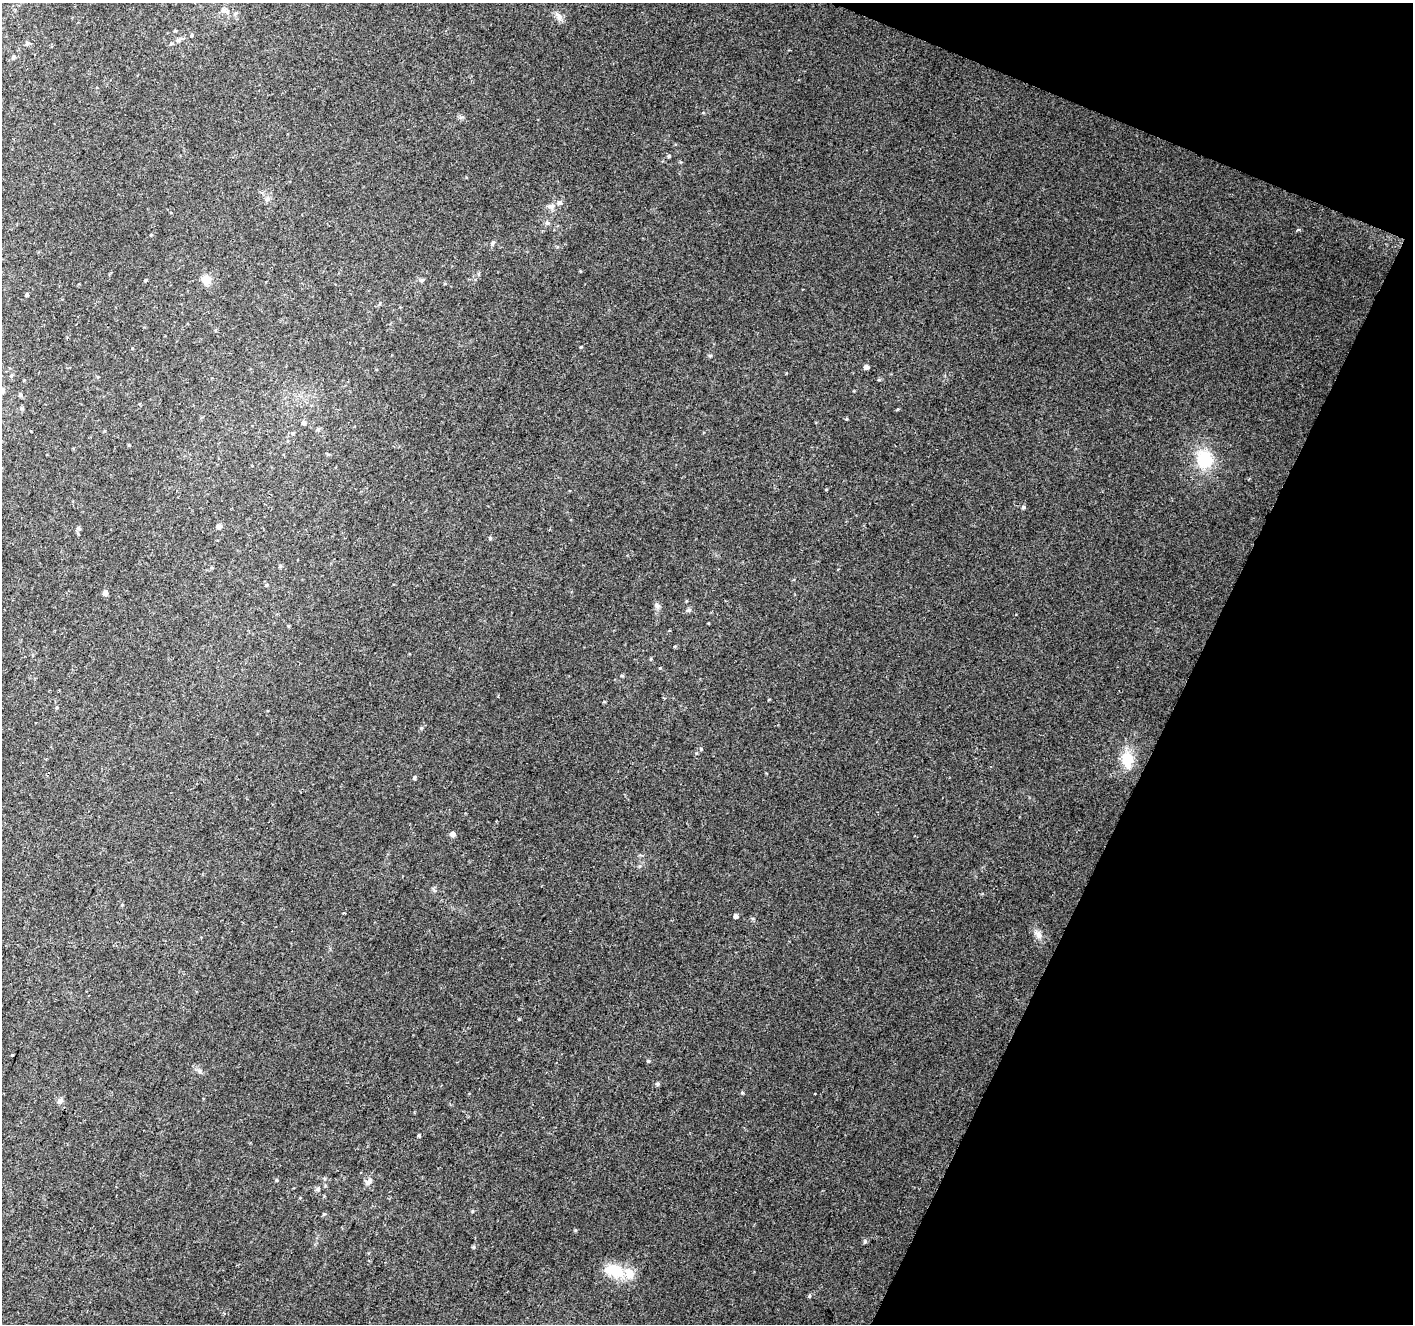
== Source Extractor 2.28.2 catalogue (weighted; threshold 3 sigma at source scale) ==
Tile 8 of 4 x 4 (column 4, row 2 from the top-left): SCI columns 4233-5643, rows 2852-4173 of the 5648 x 5767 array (HDU 1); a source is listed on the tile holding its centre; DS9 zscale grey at full resolution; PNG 1415 x 1326 px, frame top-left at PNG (2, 3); no overlay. Shown black and unused: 20% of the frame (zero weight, under 2 of 3 exposures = <1% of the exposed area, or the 3 px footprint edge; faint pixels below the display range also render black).
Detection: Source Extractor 2.28.2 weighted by HDU 2 'WHT'; one run over the whole footprint, this tile lists its part. Background 0.0643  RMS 0.0076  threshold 0.0341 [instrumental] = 3 sigma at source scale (4.5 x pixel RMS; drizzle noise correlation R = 1.50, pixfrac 1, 0.0396/0.0396 arcsec/px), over >= 5 px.
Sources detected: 63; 1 cosmic-ray / hot-pixel residue — not listed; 3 inside a brighter listed object's ellipse — not listed separately; the other 59 listed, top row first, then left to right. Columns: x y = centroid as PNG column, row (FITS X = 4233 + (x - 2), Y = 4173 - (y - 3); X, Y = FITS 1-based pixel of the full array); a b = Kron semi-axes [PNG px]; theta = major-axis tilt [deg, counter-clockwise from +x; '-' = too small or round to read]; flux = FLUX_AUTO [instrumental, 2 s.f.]
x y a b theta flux
223 10 7 6 - 2.1
559 16 13 8 -41 4.1
175 30 4 3 - 0.84
192 35 4 4 - 0.92
178 40 6 6 - 1.7
27 43 6 4 -89 1.1
172 43 7 4 1 1.1
13 57 5 5 - 1.6
669 156 5 4 - 1
551 206 9 7 7 3.4
547 223 6 6 - 1.8
1298 230 5 3 - 0.94
151 235 3 3 - 0.58
493 242 5 5 - 1.2
145 280 5 3 - 0.68
206 280 5 5 - 29
27 295 4 4 - 1.4
581 347 4 3 - 0.65
866 367 5 4 - 3
2 390 7 6 - 3.1
20 395 6 4 74 1.3
303 422 6 5 - 2
293 433 5 5 - 0.95
1204 459 22 18 -68 30
1023 507 5 5 - 1.5
219 527 7 5 0 2.2
78 528 5 5 - 1.2
490 538 5 5 - 1.1
280 566 5 5 - 0.89
212 568 5 3 - 0.75
267 585 4 4 - 0.81
105 593 6 5 - 3
657 606 9 6 -51 2.2
689 610 7 5 19 1.6
651 659 5 3 - 0.73
622 676 5 3 - 0.84
57 708 5 4 - 0.82
701 749 5 3 - 0.67
1127 759 19 13 -83 18
414 778 5 4 - 1.1
453 834 6 6 - 2.7
736 916 5 5 - 2
1038 934 12 8 -65 4.1
519 1019 4 4 - 0.69
12 1055 3 3 - 2.4
648 1061 4 4 - 0.86
200 1071 7 4 -89 1.4
658 1084 6 5 - 1.2
742 1093 5 3 - 0.84
815 1094 3 3 - 1.2
60 1101 7 7 - 2.9
419 1135 5 4 - 0.93
276 1180 5 3 - 0.77
368 1181 13 6 49 3.6
318 1189 7 5 67 1.5
472 1211 5 3 - 0.72
324 1214 5 4 - 0.92
614 1271 27 15 -16 25
809 1296 5 4 - 1.3
Isophote crosses this tile's border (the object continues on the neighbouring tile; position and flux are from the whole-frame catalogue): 1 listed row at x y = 2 390
Unlisted compact peaks at least as high as the median listed source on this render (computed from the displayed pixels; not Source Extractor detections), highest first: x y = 898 409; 660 668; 421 728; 846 419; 710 356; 580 271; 703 113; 675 646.